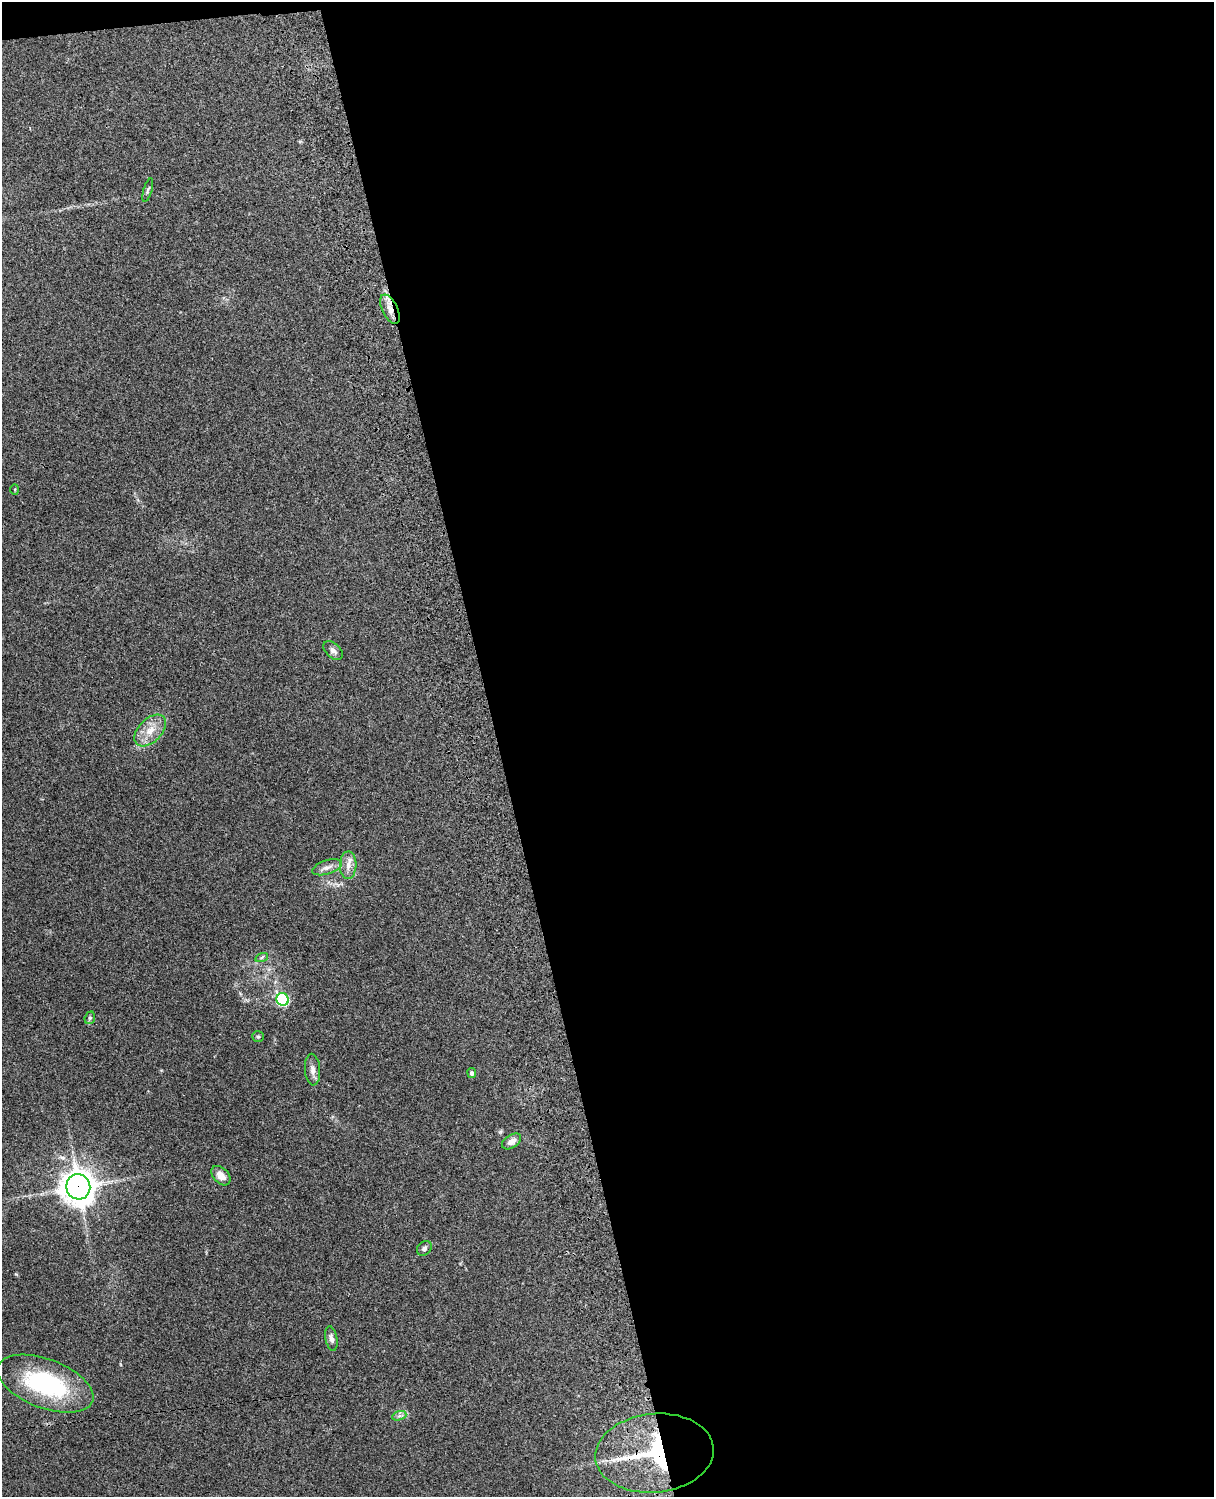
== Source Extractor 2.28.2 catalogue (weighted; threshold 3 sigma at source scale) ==
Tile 4 of 4 x 3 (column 4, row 1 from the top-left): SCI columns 3755-4966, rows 3156-4650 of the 5087 x 4927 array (HDU 1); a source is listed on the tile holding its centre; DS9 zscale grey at full resolution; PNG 1216 x 1499 px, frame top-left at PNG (2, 2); each listed source drawn as its Kron ellipse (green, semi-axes under 4 px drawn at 4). Shown black and unused: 59% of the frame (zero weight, under 3 of 4 exposures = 6% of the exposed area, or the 3 px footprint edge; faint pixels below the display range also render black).
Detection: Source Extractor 2.28.2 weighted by HDU 2 'WHT'; one run over the whole footprint, this tile lists its part. Background 0.209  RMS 0.0082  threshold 0.0369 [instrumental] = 3 sigma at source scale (4.5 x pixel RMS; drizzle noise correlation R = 1.50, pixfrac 1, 0.05/0.05 arcsec/px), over >= 5 px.
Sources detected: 21; all 21 listed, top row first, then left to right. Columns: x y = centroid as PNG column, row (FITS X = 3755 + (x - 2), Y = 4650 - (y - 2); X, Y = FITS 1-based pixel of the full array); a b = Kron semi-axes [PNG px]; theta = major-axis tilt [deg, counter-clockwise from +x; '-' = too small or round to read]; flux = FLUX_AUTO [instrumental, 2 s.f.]
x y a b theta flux
148 190 12 3 74 1.5
390 309 16 7 -63 7.3
15 489 5 3 - 0.73
333 650 11 7 -42 3.2
150 730 19 11 45 12
348 865 14 8 88 6.2
327 867 15 7 17 5
262 957 6 4 20 1.3
283 999 6 6 - 78
90 1018 6 5 - 1.5
258 1036 6 5 - 1.3
312 1070 16 7 -86 4.5
472 1073 5 4 - 2.1
512 1141 11 6 34 4.2
221 1176 11 7 -46 6.7
78 1187 12 12 - 1200
424 1248 8 6 41 2.4
331 1338 12 6 -80 3.4
45 1384 50 24 -20 91
399 1416 7 4 18 1.9
654 1453 59 39 5 110
Overlapping masked pixels (flux is a lower limit): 3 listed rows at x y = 390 309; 78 1187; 654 1453